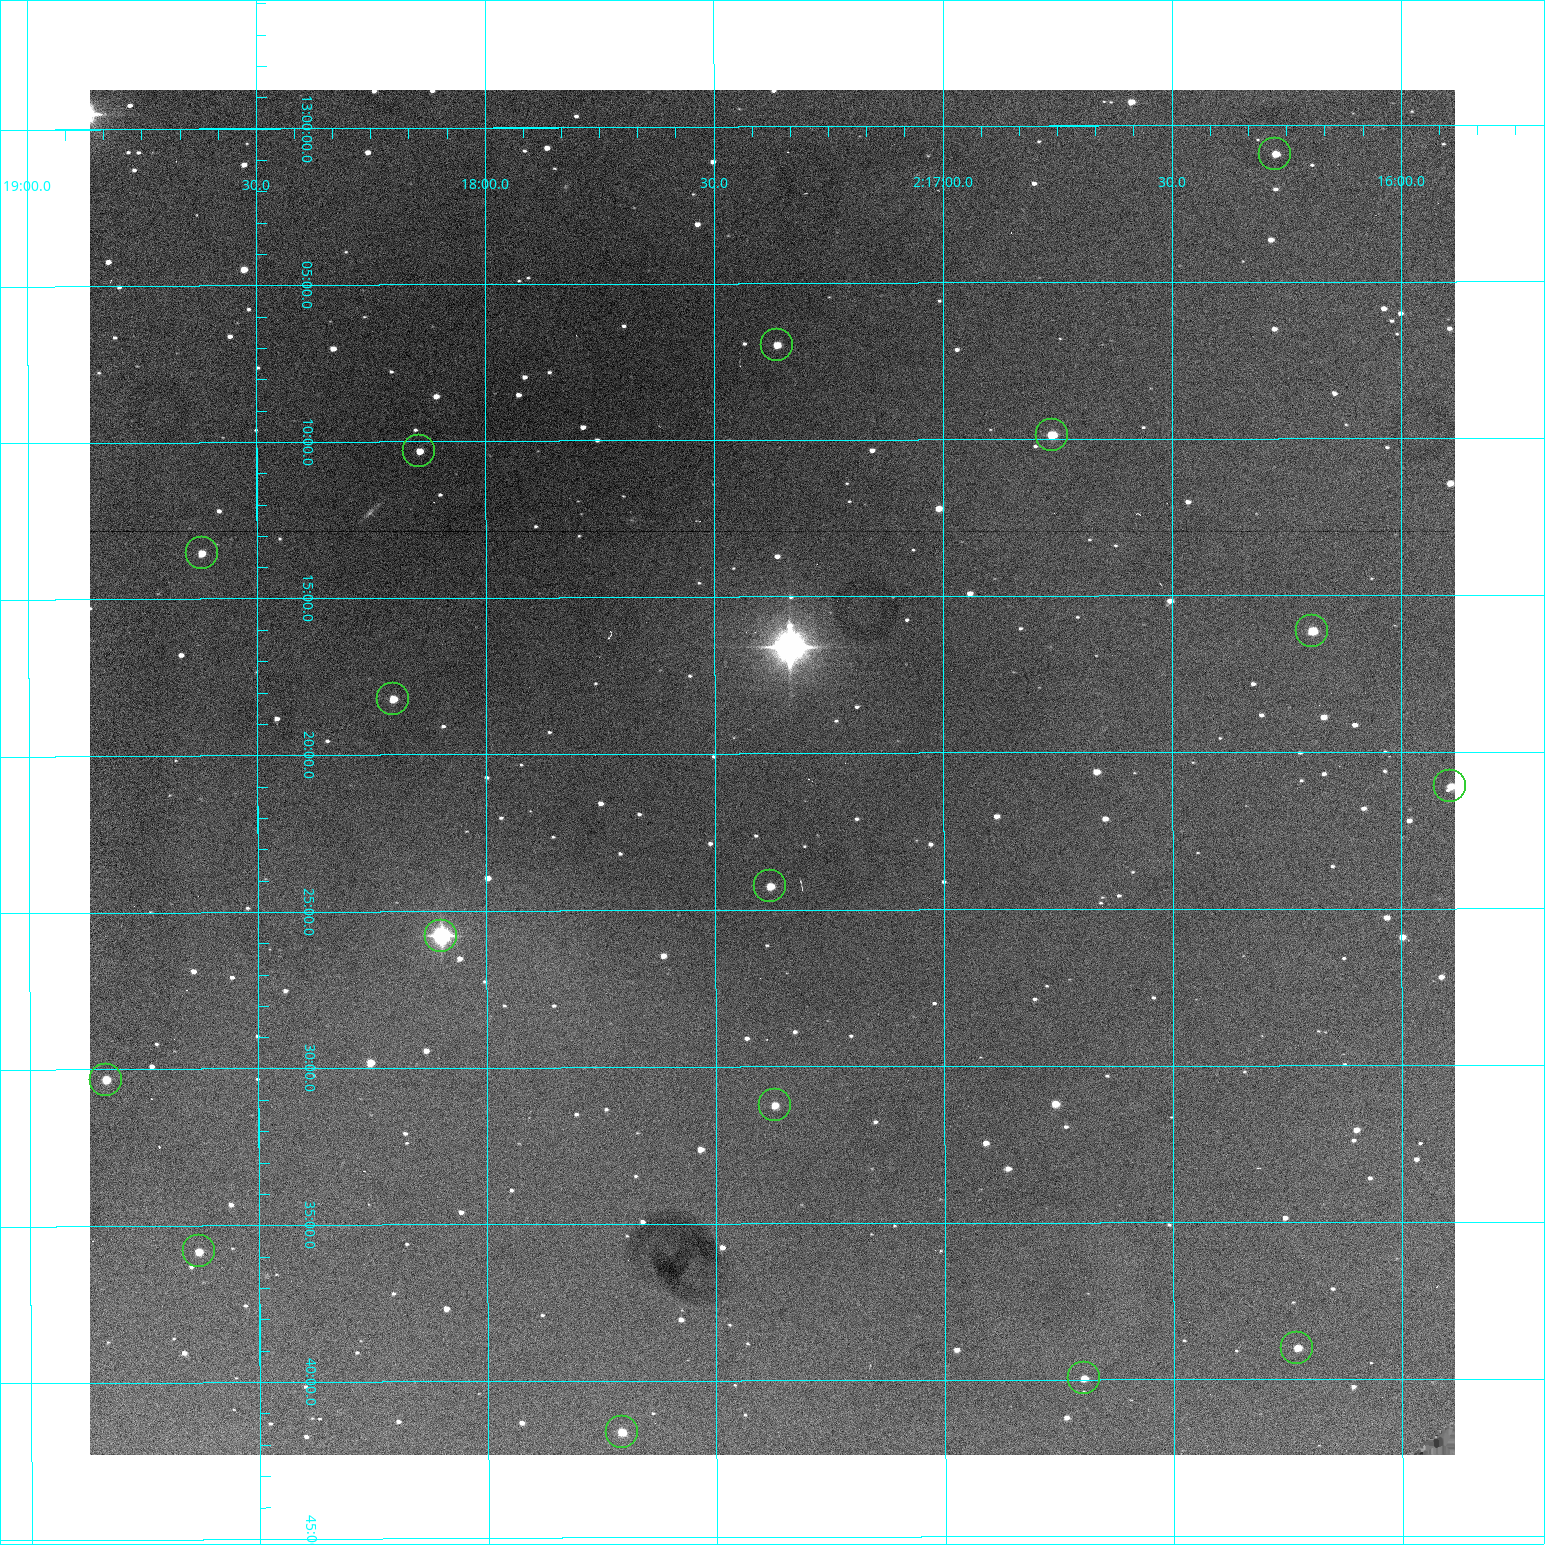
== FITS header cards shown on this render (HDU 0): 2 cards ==
NAXIS1  =                 1365 /fastest changing axis
NAXIS2  =                 1365 /next to fastest changing axis

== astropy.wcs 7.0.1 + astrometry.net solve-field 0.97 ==
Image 1365 x 1365 px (HDU 0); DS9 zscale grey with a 90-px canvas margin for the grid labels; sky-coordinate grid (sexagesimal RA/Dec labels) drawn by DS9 from the SOLVED WCS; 16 Tycho-2 reference stars matched to detected sources circled (green)
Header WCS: RA---TAN-SIP/DEC--TAN-SIP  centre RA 02:17:23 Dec +13:21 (34.34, +13.34 deg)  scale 1.91 arcsec/px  FOV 43.5' x 43.5'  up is -180 deg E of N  parity flipped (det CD > 0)
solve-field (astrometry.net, Tycho-2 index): VERIFIED the header's WCS against the Tycho-2 star catalogue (verified at 3 index scales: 11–16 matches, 0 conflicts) and refined it, rather than solving blind
Solved WCS: RA---TAN-SIP/DEC--TAN-SIP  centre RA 02:17:22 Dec +13:21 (34.34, +13.34 deg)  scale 1.91 arcsec/px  FOV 43.5' x 43.5'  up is -180 deg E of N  parity flipped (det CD > 0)
The solver's refit moves the header's centre by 0.43 arcsec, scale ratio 1.001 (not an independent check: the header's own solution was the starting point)
Tycho-2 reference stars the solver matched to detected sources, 16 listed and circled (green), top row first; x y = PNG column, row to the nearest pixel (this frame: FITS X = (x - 90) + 1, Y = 1365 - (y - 90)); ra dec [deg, ICRS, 3 dp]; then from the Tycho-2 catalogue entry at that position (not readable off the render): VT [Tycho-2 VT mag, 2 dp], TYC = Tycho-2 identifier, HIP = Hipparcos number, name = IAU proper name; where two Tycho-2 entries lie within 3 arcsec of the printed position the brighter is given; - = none
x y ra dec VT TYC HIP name
1275 154 34.068 +13.016 12.11 637-923-1 - -
777 345 34.341 +13.116 11.78 637-767-1 - -
1052 435 34.191 +13.165 10.78 637-980-1 - -
419 451 34.536 +13.172 12.67 637-944-1 - -
202 553 34.655 +13.226 12.20 637-883-1 - -
1312 631 34.049 +13.269 11.22 637-820-1 - -
393 699 34.551 +13.304 11.62 637-695-1 - -
1450 786 33.973 +13.352 11.91 637-1253-1 - -
770 886 34.345 +13.404 11.61 637-1245-1 - -
441 936 34.525 +13.430 7.86 637-948-1 10730 -
106 1080 34.708 +13.505 11.14 637-18-1 - -
775 1105 34.343 +13.520 12.11 637-855-1 - -
199 1251 34.658 +13.597 11.37 637-890-1 - -
1297 1348 34.057 +13.650 11.94 637-667-1 - -
1084 1378 34.174 +13.666 12.36 637-601-1 - -
622 1432 34.427 +13.694 11.59 637-1123-1 - -